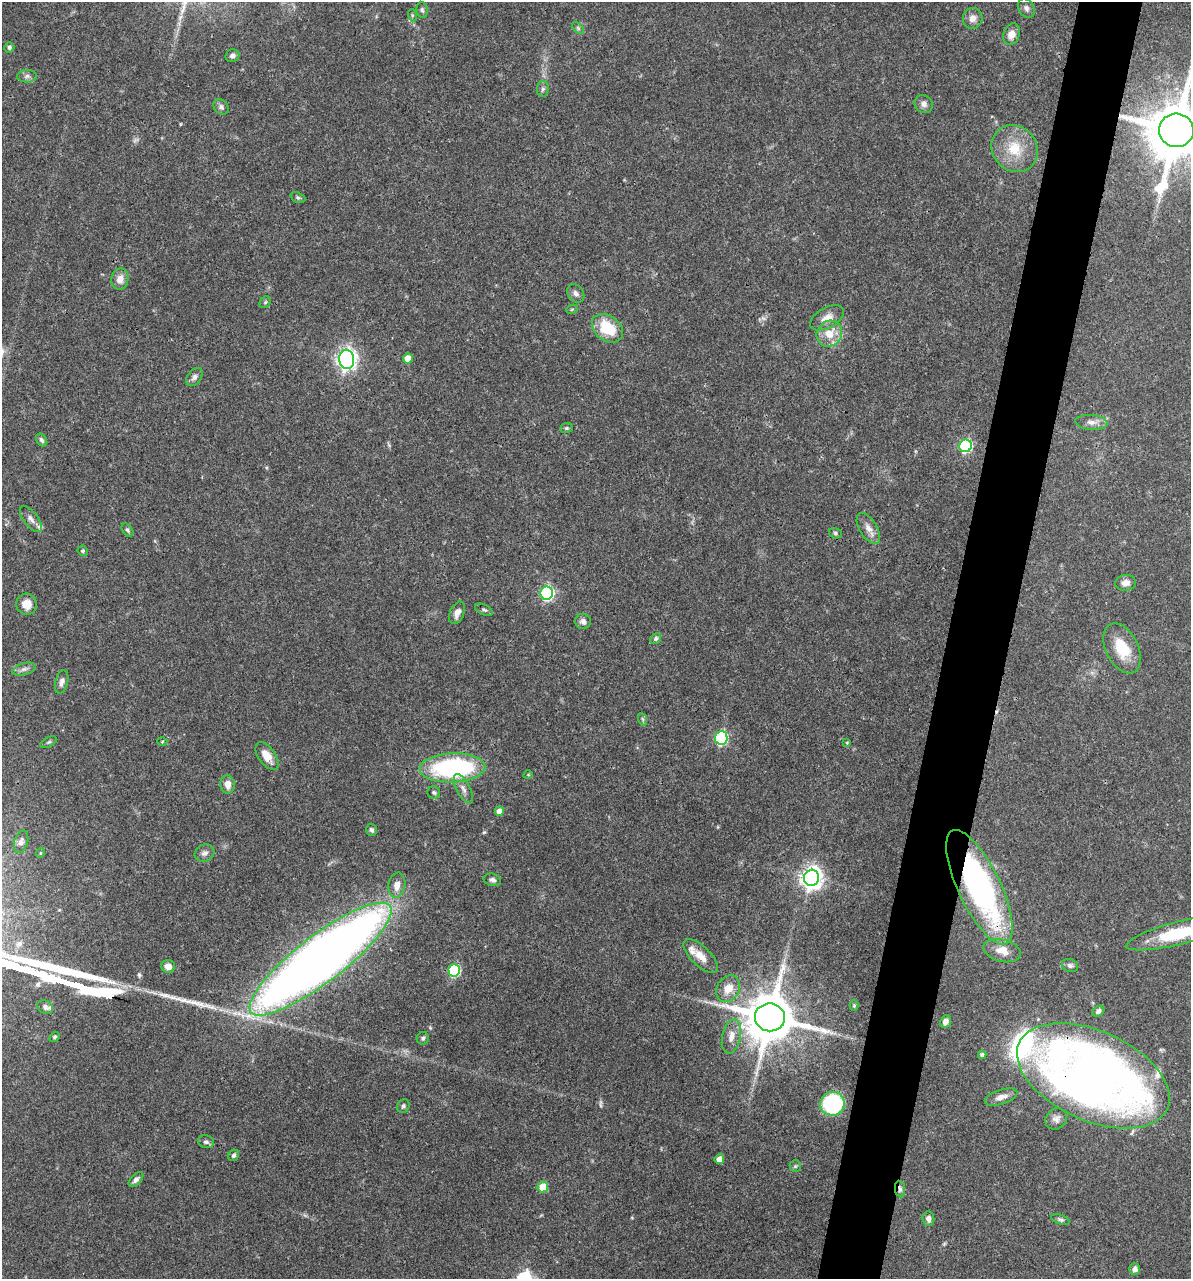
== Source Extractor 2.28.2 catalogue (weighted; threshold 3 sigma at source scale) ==
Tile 10 of 4 x 4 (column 2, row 3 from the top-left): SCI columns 1438-2626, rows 1280-2556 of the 5129 x 5114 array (HDU 1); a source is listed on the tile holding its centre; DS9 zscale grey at full resolution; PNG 1193 x 1281 px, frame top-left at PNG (2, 2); each listed source drawn as its Kron ellipse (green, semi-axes under 4 px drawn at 4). Shown black and unused: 5% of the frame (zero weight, under 3 of 4 exposures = <1% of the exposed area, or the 3 px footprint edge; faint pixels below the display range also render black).
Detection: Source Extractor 2.28.2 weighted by HDU 2 'WHT'; one run over the whole footprint, this tile lists its part. Background 0.0744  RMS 0.0033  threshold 0.0147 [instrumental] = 3 sigma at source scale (4.5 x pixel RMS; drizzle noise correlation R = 1.50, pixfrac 1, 0.05/0.05 arcsec/px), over >= 5 px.
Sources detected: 103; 2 too faint to see at this stretch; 1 cosmic-ray / hot-pixel residue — neither listed nor drawn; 4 inside a brighter listed object's ellipse — not listed separately; the other 96 listed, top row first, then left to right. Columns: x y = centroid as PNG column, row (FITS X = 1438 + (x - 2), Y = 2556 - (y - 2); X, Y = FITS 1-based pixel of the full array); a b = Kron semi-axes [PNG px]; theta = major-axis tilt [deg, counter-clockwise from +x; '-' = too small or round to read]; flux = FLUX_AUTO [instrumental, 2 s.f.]
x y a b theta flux
1026 8 10 7 -60 1.3
422 10 8 5 -79 0.71
412 15 6 4 -73 0.36
973 18 10 9 - 2.3
578 28 7 4 -46 0.59
1011 34 11 8 70 2.8
9 47 5 5 - 0.69
232 56 7 6 - 1.2
27 76 10 6 1 1.3
543 89 8 6 86 0.91
924 104 9 8 - 1.5
221 107 8 6 -45 0.99
1176 130 17 16 - 2800
1015 149 24 22 -49 11
298 197 8 5 -24 0.61
120 279 11 8 77 2.8
576 293 10 8 -54 1.4
265 302 6 5 - 0.48
572 309 6 3 19 0.39
827 318 18 10 28 3.4
607 328 17 12 -38 12
829 334 13 12 - 5.5
408 358 5 5 - 4.1
347 359 10 7 -83 180
194 377 10 7 54 1.4
1091 422 16 7 -4 2.2
566 428 6 5 - 0.52
42 440 7 5 -55 0.88
965 446 6 6 - 46
31 519 15 7 -52 1.8
868 528 17 8 -58 2.6
127 530 7 5 -53 0.66
835 533 6 5 - 0.66
83 551 5 5 - 0.55
1126 583 10 8 7 2.2
547 593 6 6 - 59
27 604 10 10 - 3.7
484 610 9 5 -25 0.72
457 613 12 7 65 2.1
583 621 8 7 - 1.3
656 639 5 5 - 0.85
1122 648 27 16 -64 10
24 669 12 6 16 1.3
62 682 12 6 74 1.5
642 719 6 4 -70 0.56
721 738 7 6 - 51
162 741 5 3 - 0.33
49 742 9 4 27 0.6
847 743 4 4 - 0.33
267 756 16 8 -54 4.3
452 768 33 14 2 53
528 775 4 3 - 0.25
228 784 9 7 -82 2.7
463 789 16 6 -62 2
434 792 6 6 - 0.65
499 811 5 4 - 3
372 830 6 5 - 0.83
21 842 11 6 73 1.1
40 853 5 3 - 0.25
204 853 10 8 27 1.5
811 878 8 7 - 240
492 880 9 6 -13 1.1
397 885 12 8 80 2.9
979 887 63 21 -64 94
1181 933 56 11 14 21
1002 951 19 11 -15 4.6
701 956 22 9 -44 4.1
320 959 87 23 37 490
168 966 7 6 - 2.5
1070 966 8 6 -23 0.96
454 970 6 5 - 31
728 989 14 11 59 4.7
854 1005 5 4 - 0.39
45 1007 8 6 -29 1.6
1098 1011 6 5 - 1
770 1017 15 14 - 1900
946 1021 6 5 - 1.7
731 1036 17 9 78 3.5
54 1037 5 4 - 0.5
423 1038 6 6 - 0.83
982 1055 4 4 - 0.86
1093 1076 81 45 -24 340
1001 1097 17 7 18 2.6
832 1104 12 11 - 32
403 1106 7 6 - 0.75
1056 1119 11 10 - 1.8
206 1142 8 6 -14 0.95
234 1155 6 5 - 0.92
719 1159 5 4 - 3.4
795 1166 6 5 - 0.52
136 1179 9 5 45 1.3
543 1187 5 5 - 9.3
900 1189 8 5 -82 0.92
928 1219 7 6 - 1.5
1061 1220 10 4 -19 0.75
1135 1269 6 5 - 1.5
Overlapping masked pixels (flux is a lower limit): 6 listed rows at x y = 1176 130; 979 887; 320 959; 770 1017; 1093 1076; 900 1189
Isophote crosses this tile's border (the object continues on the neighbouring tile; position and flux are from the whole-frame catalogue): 2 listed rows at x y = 1176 130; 1181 933